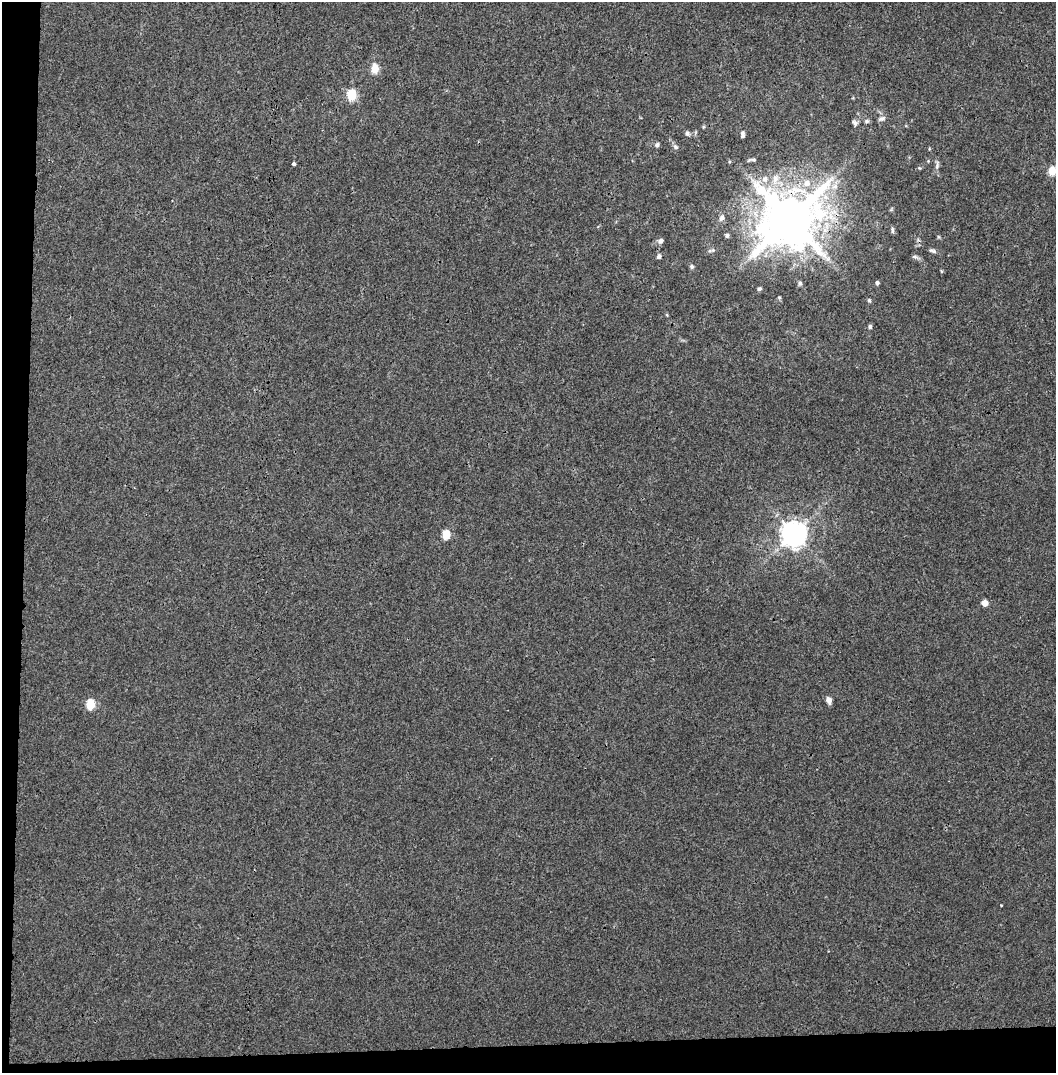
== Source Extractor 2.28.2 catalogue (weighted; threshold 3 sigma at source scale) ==
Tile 3 of 2 x 2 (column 1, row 2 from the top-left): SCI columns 1-1054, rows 38-1108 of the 2107 x 2221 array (HDU 1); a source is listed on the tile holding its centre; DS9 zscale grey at full resolution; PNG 1058 x 1075 px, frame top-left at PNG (2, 2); no overlay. Shown black and unused: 5% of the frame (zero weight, under 3 of 4 exposures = <1% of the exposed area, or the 3 px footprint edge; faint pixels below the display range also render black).
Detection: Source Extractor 2.28.2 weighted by HDU 2 'WHT'; one run over the whole footprint, this tile lists its part. Background 0.00121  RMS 0.0028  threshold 0.0126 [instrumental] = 3 sigma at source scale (4.5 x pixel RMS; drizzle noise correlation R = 1.50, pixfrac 1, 0.0396/0.0396 arcsec/px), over >= 5 px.
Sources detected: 39; all 39 listed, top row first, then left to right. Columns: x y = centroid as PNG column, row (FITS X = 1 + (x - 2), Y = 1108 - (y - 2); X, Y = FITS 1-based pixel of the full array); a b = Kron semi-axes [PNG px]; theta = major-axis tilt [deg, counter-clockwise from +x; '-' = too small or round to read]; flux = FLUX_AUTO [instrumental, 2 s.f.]
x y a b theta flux
375 69 5 5 - 8.8
352 95 6 5 - 16
882 118 10 6 25 0.76
867 121 6 5 - 0.5
855 123 8 5 -50 0.68
687 133 7 5 -66 0.6
742 134 8 4 -88 0.71
657 145 6 5 - 0.63
676 147 7 5 -28 0.57
753 160 7 3 -19 0.42
294 164 3 3 - 1.4
937 165 13 5 86 0.9
919 168 4 4 - 0.28
1052 171 5 5 - 8.1
765 179 10 9 - 1.9
807 183 11 10 - 2.9
722 218 9 7 43 1
789 219 17 15 40 1800
892 230 9 3 -85 0.49
727 235 5 5 - 0.51
661 241 7 6 - 0.94
713 250 8 6 29 0.62
933 251 11 5 -17 0.69
659 256 6 5 - 0.76
915 257 7 5 -21 0.65
692 267 6 5 - 0.56
941 271 5 3 - 0.29
800 283 5 5 - 0.45
877 283 4 4 - 0.5
759 289 5 5 - 0.47
779 297 5 3 - 0.26
869 300 5 4 - 0.41
667 315 5 3 - 0.26
870 326 5 5 - 0.54
794 533 8 8 - 290
446 535 5 5 - 9.1
985 603 5 5 - 3.4
829 700 6 5 - 2.2
90 704 6 5 - 13
Overlapping masked pixels (flux is a lower limit): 1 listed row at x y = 789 219
Isophote crosses this tile's border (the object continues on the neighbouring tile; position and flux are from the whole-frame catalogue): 1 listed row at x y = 1052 171